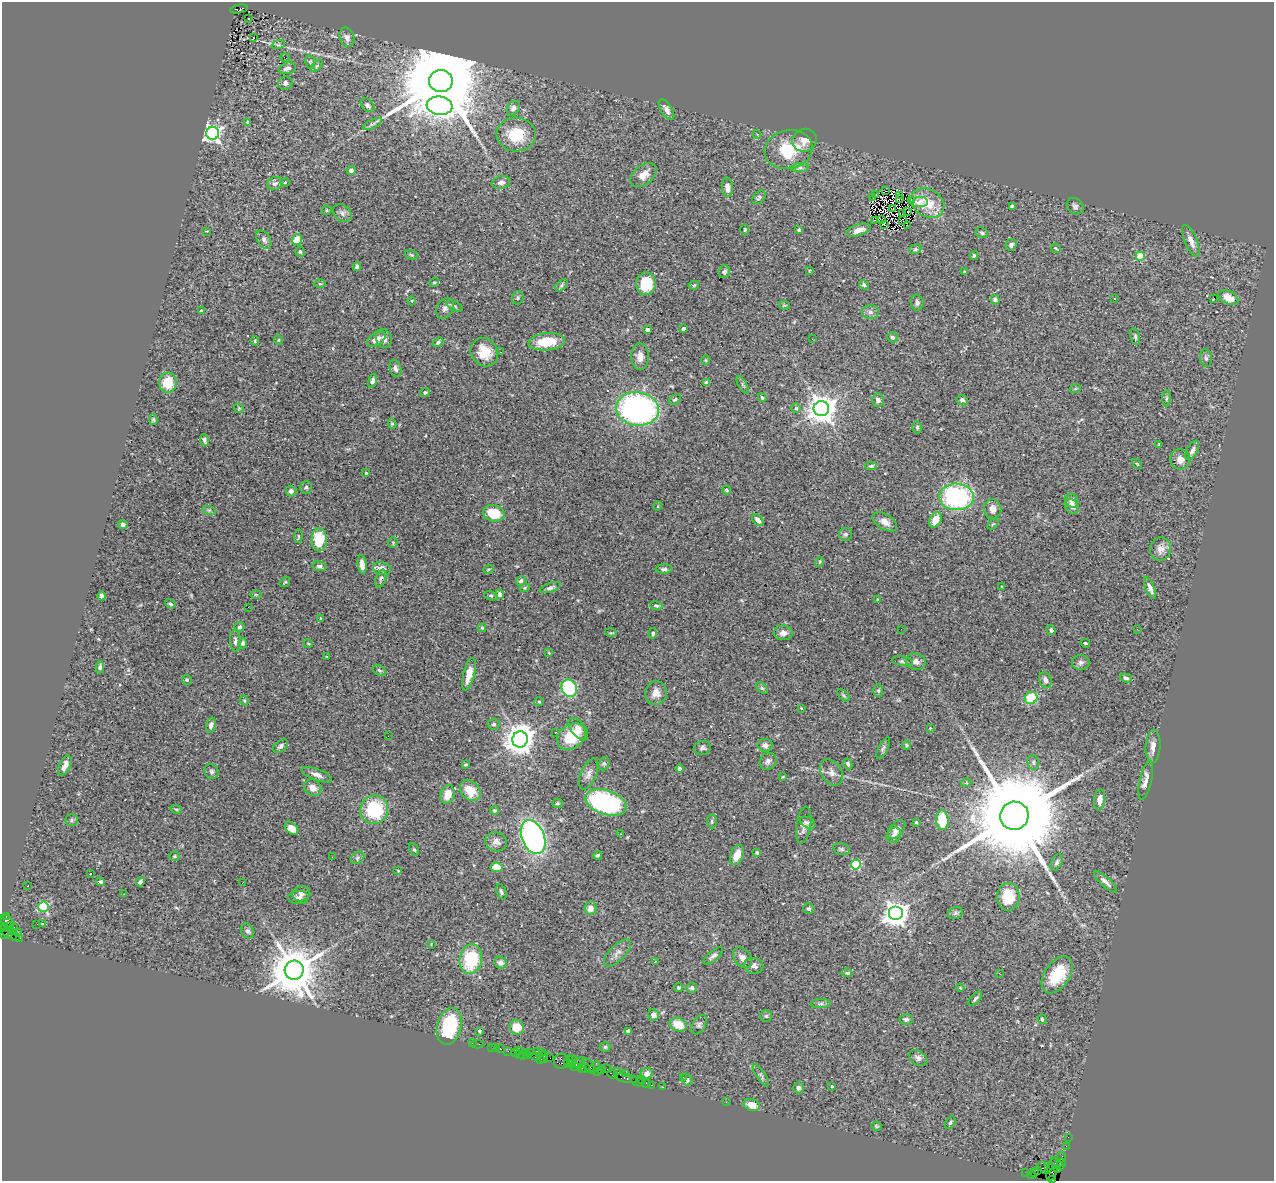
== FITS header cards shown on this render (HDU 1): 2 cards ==
NAXIS1  =                 1272
NAXIS2  =                 1179

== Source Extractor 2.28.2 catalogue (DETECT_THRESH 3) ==
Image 1272 x 1179 px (HDU 1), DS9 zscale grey, 1 PNG px = 1 image px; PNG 1276 x 1183 px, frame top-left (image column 1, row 1179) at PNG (2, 2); each listed source drawn as its Kron ellipse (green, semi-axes under 4 px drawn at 4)
Background 1.4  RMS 0.066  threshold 0.198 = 3 sigma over >= 5 px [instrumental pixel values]
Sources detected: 392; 4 with non-positive FLUX_AUTO (blend fragments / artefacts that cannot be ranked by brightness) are neither listed nor drawn; the other 388 listed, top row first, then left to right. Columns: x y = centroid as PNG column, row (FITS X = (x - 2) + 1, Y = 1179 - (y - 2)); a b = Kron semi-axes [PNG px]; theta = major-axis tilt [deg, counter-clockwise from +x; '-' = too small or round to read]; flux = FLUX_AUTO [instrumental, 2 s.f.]
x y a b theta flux
239 9 9 4 11 360
249 19 3 2 - 6.8
347 37 10 7 -72 20
253 38 3 3 - 46
278 45 7 4 18 8.3
285 58 5 2 - 8.9
310 62 7 5 -79 6.8
317 66 7 3 46 5.6
287 68 9 5 14 18
441 81 12 11 - 110000
285 83 7 6 - 14
367 105 8 5 -46 13
440 106 13 9 -6 2200
513 108 8 6 54 19
666 110 11 5 -58 20
247 122 3 3 - 6
372 124 10 4 26 12
213 133 6 6 - 1600
757 134 4 3 - 5.4
516 135 20 17 -2 140
805 140 12 11 - 41
788 150 24 19 12 180
800 168 9 4 8 12
351 170 4 4 - 15
643 175 15 9 40 45
285 182 4 3 - 6.2
501 182 9 6 11 19
275 183 8 6 24 16
727 187 10 5 -87 28
885 191 2 2 - 10
876 195 3 2 - 0.43
899 195 4 2 - 2.4
759 197 8 5 47 9.3
873 197 3 2 - 3.7
899 198 3 2 - 5
911 200 2 2 - 6.3
920 202 8 5 6 16
928 203 18 14 -29 83
1012 206 4 4 - 10
1075 206 9 7 -41 14
893 209 4 2 - 1.8
327 210 5 4 - 5.6
908 212 2 2 - 1.6
342 213 10 8 -41 17
903 213 4 2 - 0.68
874 220 3 2 - 5.8
881 220 2 2 - 4.6
903 221 2 2 - 2.4
884 224 4 2 - 4.7
907 225 2 2 - 3.3
745 230 5 4 - 5.1
799 230 4 4 - 6.8
859 230 12 5 17 35
207 231 3 3 - 3.4
982 233 6 5 - 8.4
264 239 10 6 -57 17
297 240 5 5 - 67
1191 241 17 6 -67 31
1011 245 6 5 - 15
1056 248 5 3 - 4.1
915 249 6 4 22 7.4
300 252 5 4 - 7.4
411 255 6 4 -21 6.6
974 255 4 3 - 6.6
1140 256 4 4 - 160
357 267 4 4 - 12
809 271 4 2 - 3.1
724 272 6 5 - 13
964 272 4 3 - 3.8
434 282 5 4 - 6.3
320 284 6 3 -1 5.4
646 284 11 10 - 110
561 285 7 4 46 8.7
694 285 5 4 - 5.8
864 285 5 3 - 8.1
1228 297 11 6 -27 79
518 298 7 6 - 8
1114 298 3 3 - 5.3
1214 298 3 2 - 30
995 300 5 4 - 12
412 301 4 3 - 4
917 303 8 6 -77 13
784 305 5 4 - 4.7
455 306 8 4 -28 9
445 308 11 8 56 20
201 311 3 3 - 6.8
870 312 8 6 0 15
683 329 4 3 - 7.8
647 330 4 3 - 28
1135 336 8 4 -77 8.7
892 337 5 5 - 10
376 339 10 6 34 37
384 339 10 8 -73 21
812 339 3 2 - 4.8
278 340 5 3 - 4.5
255 341 5 4 - 5.6
438 342 6 4 35 9.9
547 342 18 8 6 130
484 352 15 13 -51 85
500 352 3 2 - 3.9
640 356 13 8 -86 32
1206 358 9 5 -82 11
706 360 5 3 - 4
395 368 9 5 -74 17
373 381 7 4 77 14
168 383 10 9 - 98
707 383 4 4 - 20
743 385 9 4 -60 9.1
1075 389 6 3 18 5.2
425 392 5 4 - 9.3
762 398 4 4 - 7.6
1167 398 8 4 89 8
675 399 6 4 29 8.4
878 400 6 6 - 16
962 400 6 5 - 13
239 408 5 4 - 4.9
796 408 4 4 - 8
637 409 21 16 -9 1100
821 409 8 7 - 6700
153 419 5 4 - 6
392 424 5 4 - 6.4
917 427 6 4 -77 6.9
204 440 6 3 -72 9.6
1159 444 3 3 - 4.6
1192 450 11 5 62 16
1180 459 10 10 - 30
1137 464 6 3 -45 4.4
871 466 6 4 2 8.9
366 473 3 2 - 3.8
306 487 6 6 - 8.4
727 490 4 3 - 4.9
291 491 5 5 - 15
956 497 17 13 -1 640
1072 500 7 6 - 22
658 506 5 3 - 3.5
1072 506 8 6 -52 26
993 509 10 9 - 30
209 510 6 4 -17 7
494 513 11 8 -12 110
758 520 7 4 -47 24
935 520 8 5 62 42
885 522 13 7 -32 31
993 524 6 4 43 5.4
123 525 5 4 - 15
845 534 6 6 - 9.1
298 536 7 3 83 4.7
319 540 11 7 90 150
393 542 5 4 - 5.9
1161 549 12 10 84 29
819 562 5 3 - 3.9
362 564 9 4 -84 25
319 566 7 4 -9 11
382 569 9 6 -14 36
488 569 5 3 - 4.2
664 569 8 4 1 11
381 578 9 5 71 10
521 581 5 5 - 17
285 582 6 3 35 4.9
1002 587 4 3 - 4.1
525 588 5 4 - 5.7
550 588 11 4 19 13
1150 588 11 4 -67 23
256 594 6 4 -1 5.4
500 594 5 4 - 24
101 596 4 3 - 8.7
491 596 7 4 -16 7.3
878 599 3 3 - 5.7
170 604 6 3 -35 7.8
656 606 6 4 -7 7
248 607 2 2 - 4.3
320 619 3 2 - 3.1
240 627 5 4 - 11
482 628 4 4 - 4.3
901 629 3 2 - 3.9
1137 629 3 2 - 5.2
1051 630 5 4 - 8.5
611 633 6 3 -16 4.5
653 633 5 4 - 8.9
783 633 9 7 -3 23
235 641 11 5 -85 15
243 643 5 4 - 13
308 643 4 3 - 3.5
1085 643 4 2 - 6.7
549 653 4 3 - 3
327 657 3 2 - 3.1
903 661 11 4 -10 11
916 662 10 8 -15 21
1081 662 9 7 1 15
100 667 6 4 86 9.7
379 670 7 5 -32 7.9
469 674 17 5 76 54
1126 678 6 4 -17 9.4
187 680 5 4 - 7.4
1045 680 8 6 -73 22
569 688 9 7 -62 460
762 688 7 4 -44 7.3
878 691 6 5 - 7.7
656 693 12 11 - 33
843 695 8 3 -42 6.4
1031 698 6 6 - 170
244 700 5 3 - 4.3
539 702 5 3 - 4.7
801 708 3 2 - 2.8
494 724 6 5 - 9.5
211 725 7 5 75 17
930 728 3 3 - 3
578 729 13 7 -51 28
555 733 2 2 - 3.2
388 736 2 2 - 4.3
572 736 15 12 39 140
520 739 8 7 - 6400
765 745 7 6 - 15
906 745 4 4 - 6
281 746 8 5 39 14
1153 746 17 7 87 33
702 748 8 7 - 13
883 748 12 4 62 11
768 761 9 7 44 17
1033 762 7 5 -79 11
604 764 7 5 71 8.1
848 764 5 4 - 8.7
65 765 10 5 66 26
465 765 4 2 - 4.9
680 768 4 4 - 12
212 771 7 7 - 12
831 772 14 10 -56 27
588 774 16 7 66 27
317 775 16 5 -20 26
783 777 4 2 - 3.8
1146 780 20 6 77 37
966 783 5 3 - 4.4
313 788 9 7 -43 36
470 790 11 9 -45 88
448 794 9 7 73 61
1100 800 10 5 83 35
606 802 21 12 -19 680
557 803 5 4 - 7.1
176 809 6 3 -17 5.1
374 810 14 14 - 260
495 810 4 4 - 7
1014 816 14 14 - 120000
72 820 6 5 - 8.1
942 820 10 6 -88 150
712 821 7 5 -88 8.2
916 822 3 3 - 3.7
808 823 8 5 -30 11
804 825 19 7 81 26
292 828 7 5 -41 31
896 829 11 6 48 26
621 834 3 2 - 9.3
894 835 8 6 51 14
533 837 18 11 -69 1200
496 842 11 9 -22 25
841 849 8 5 -12 10
414 850 6 4 -61 6.7
757 853 4 3 - 6
598 855 4 3 - 7.3
737 855 10 6 69 50
175 856 5 4 - 5
332 857 3 2 - 5.3
357 858 7 5 37 9.9
1057 862 9 5 62 10
856 865 5 5 - 290
497 867 6 5 - 97
398 871 4 3 - 3.4
90 874 3 2 - 3.9
101 882 4 4 - 8.6
140 882 4 4 - 13
1105 882 15 5 -42 22
242 883 2 2 - 4
28 886 2 2 - 3.2
501 892 8 4 -67 9.5
124 894 2 2 - 3.2
301 894 9 7 18 18
298 897 10 6 -1 18
1008 897 14 11 90 100
43 907 5 5 - 370
590 908 6 6 - 30
809 909 5 5 - 8.2
955 913 8 6 22 10
895 914 7 7 - 4200
6 916 3 2 - 51
7 922 8 5 -54 310
43 923 3 2 - 7.8
37 924 2 2 - 200
5 926 3 3 - 140
10 927 4 3 - 190
14 928 3 3 - 76
6 931 8 4 -63 320
248 931 7 6 - 11
11 932 4 3 - 540
18 933 2 2 - 20
4 935 3 3 - 76
16 936 3 3 - 40
20 938 3 2 - 220
431 944 3 3 - 3.1
618 953 17 8 45 28
713 956 12 5 39 14
743 958 12 8 -51 25
471 959 15 11 81 220
655 962 3 2 - 14
500 963 6 5 - 21
754 966 10 8 -11 17
294 970 9 9 - 24000
847 973 6 4 -6 8.4
999 973 3 2 - 18
1057 975 20 12 56 150
678 988 5 4 - 5.8
692 988 5 5 - 9.3
960 988 4 3 - 4.2
975 998 9 3 47 9.7
821 1004 9 4 1 10
654 1015 6 5 - 20
766 1016 6 6 - 7.5
906 1019 7 5 -4 13
1042 1019 5 3 - 8
678 1025 9 6 -21 76
699 1025 11 6 57 12
449 1026 19 12 75 250
517 1027 7 7 - 74
479 1031 4 3 - 7.6
628 1031 4 4 - 25
472 1043 2 2 - 9.2
477 1044 6 2 0 32
491 1047 2 2 - 44
605 1047 5 5 - 6.4
496 1048 2 2 - 20
501 1049 3 3 - 56
519 1050 2 2 - 31
508 1051 2 2 - 15
537 1051 3 2 - 170
543 1052 4 2 - 100
516 1053 3 3 - 140
530 1053 3 2 - 81
520 1054 3 2 - 110
524 1055 5 3 - 170
527 1055 3 2 - 93
536 1057 3 2 - 27
544 1057 5 2 - 92
550 1058 2 2 - 83
918 1058 10 7 -33 17
541 1059 3 3 - 82
573 1060 4 3 - 430
561 1061 7 6 - 410
569 1061 6 3 80 160
579 1062 7 2 34 190
572 1063 4 3 - 270
588 1065 7 5 -48 340
576 1067 5 3 - 660
594 1067 7 4 48 520
582 1068 4 2 - 65
585 1068 5 3 - 87
602 1069 3 2 - 65
607 1069 5 2 - 130
598 1071 3 2 - 70
618 1072 4 2 - 120
625 1073 4 3 - 73
612 1074 5 4 - 200
647 1074 6 5 - 22
761 1075 13 4 -56 11
683 1077 3 2 - 3.9
626 1078 11 3 -11 280
641 1079 3 2 - 89
687 1080 6 5 - 10
637 1081 7 3 -24 210
646 1083 2 2 - 36
652 1085 3 2 - 82
832 1086 4 3 - 5.2
663 1087 2 2 - 28
799 1088 5 5 - 13
726 1102 2 2 - 8.3
752 1105 8 6 -20 47
950 1123 7 4 61 8.1
877 1126 5 4 - 5
1068 1137 2 2 - 24
1066 1146 2 2 - 20
1061 1157 6 4 61 320
1062 1163 4 3 - 150
1057 1164 7 3 -42 260
1048 1167 3 2 - 190
1044 1168 7 5 -39 420
1052 1169 11 5 76 570
1057 1169 3 2 - 83
1038 1171 3 2 - 49
1026 1173 2 2 - 21
1035 1173 2 2 - 36
1032 1175 4 2 - 75
1052 1179 3 2 - 57
At the frame edge (FLAGS 8, measured only in part): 1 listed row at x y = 1052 1179
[4 non-positive-flux detections neither listed nor drawn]